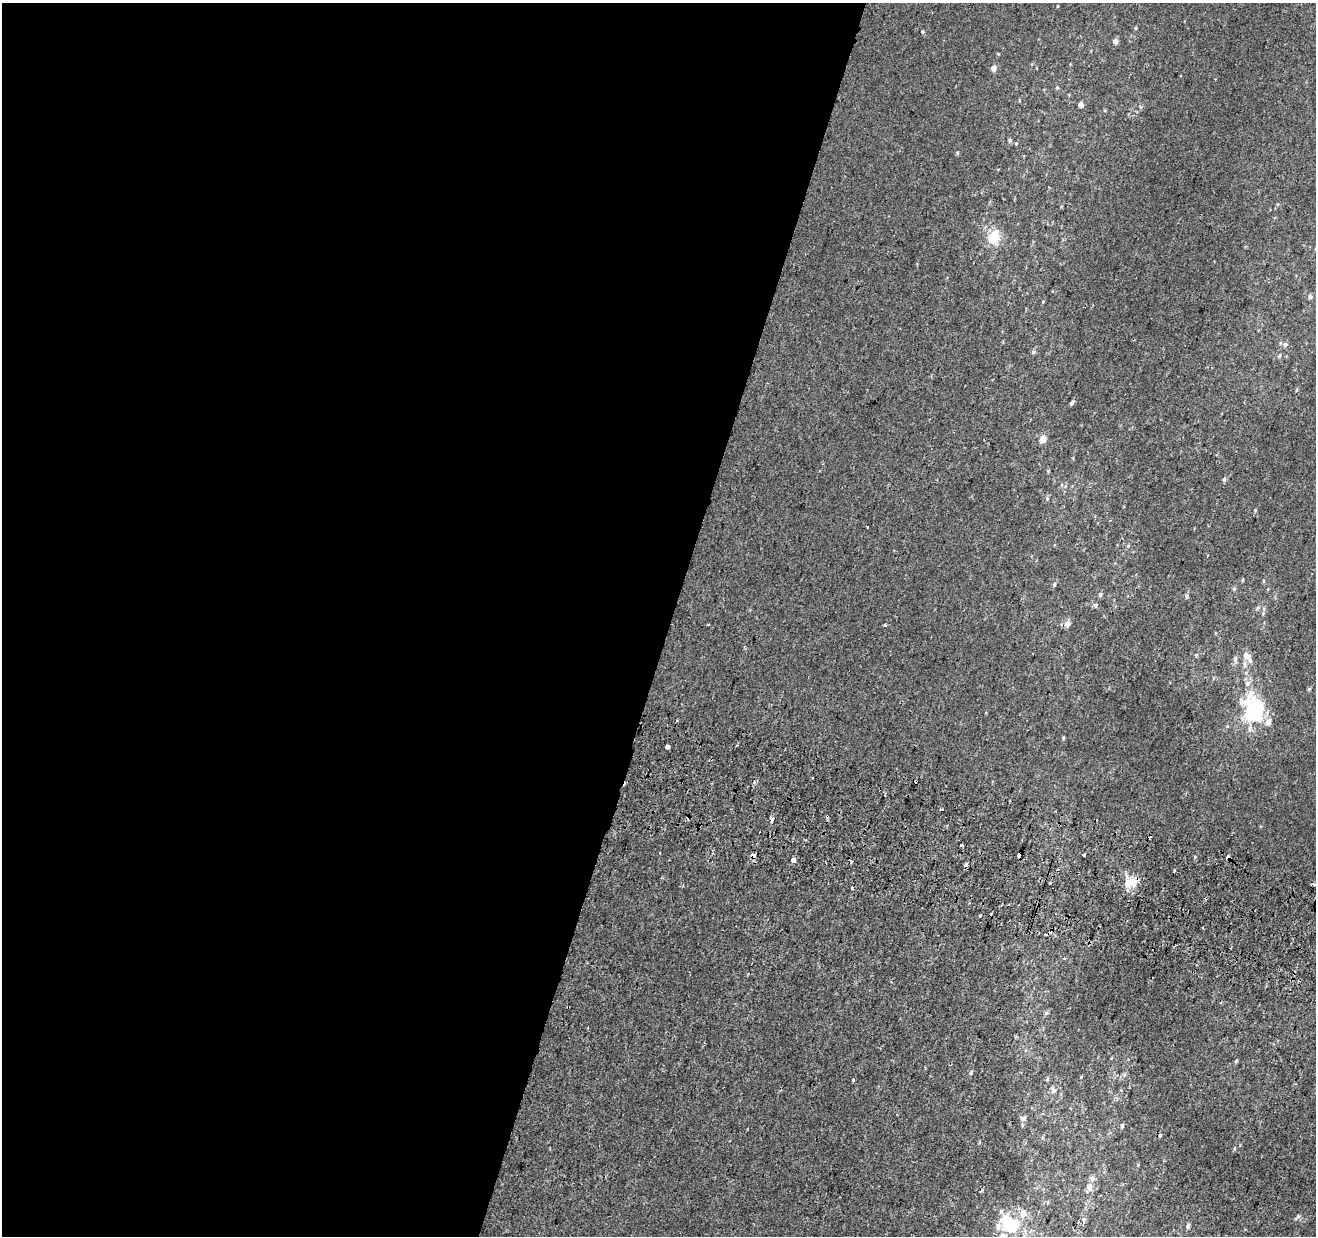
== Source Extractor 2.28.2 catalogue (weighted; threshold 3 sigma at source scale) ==
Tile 5 of 4 x 4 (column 1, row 2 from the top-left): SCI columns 25-1338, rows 2791-4024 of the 5293 x 5519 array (HDU 1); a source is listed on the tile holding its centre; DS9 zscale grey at full resolution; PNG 1318 x 1238 px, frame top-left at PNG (2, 3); no overlay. Shown black and unused: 51% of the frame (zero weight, under 2 of 3 exposures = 2% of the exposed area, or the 3 px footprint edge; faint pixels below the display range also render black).
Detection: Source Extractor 2.28.2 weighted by HDU 2 'WHT'; one run over the whole footprint, this tile lists its part. Background 0.00152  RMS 0.0029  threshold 0.0131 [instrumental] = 3 sigma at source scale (4.5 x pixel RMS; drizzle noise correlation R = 1.50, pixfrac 1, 0.0396/0.0396 arcsec/px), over >= 5 px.
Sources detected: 82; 1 inside a brighter object's white glare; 10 cosmic-ray / hot-pixel residue — not listed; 2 inside a brighter listed object's ellipse — not listed separately; the other 69 listed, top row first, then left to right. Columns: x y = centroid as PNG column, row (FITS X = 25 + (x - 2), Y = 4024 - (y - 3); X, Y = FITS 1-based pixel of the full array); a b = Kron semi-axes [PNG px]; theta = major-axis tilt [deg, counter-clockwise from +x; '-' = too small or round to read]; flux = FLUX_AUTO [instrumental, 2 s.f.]
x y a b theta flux
1136 28 4 4 - 0.29
922 32 4 3 - 0.32
1115 41 5 5 - 1.2
993 68 5 5 - 1.7
1081 105 5 4 - 1.2
1010 140 5 4 - 0.45
957 153 5 3 - 0.28
994 237 13 10 60 6
1310 296 6 6 - 0.8
1043 301 4 3 - 0.19
1093 305 3 2 - 0.22
1285 344 7 6 - 0.76
1033 352 6 5 - 0.47
1072 402 6 4 42 0.69
1043 439 10 8 84 1.6
1224 479 6 5 - 0.51
867 527 2 2 - 0.28
1128 546 5 4 - 0.36
1207 556 3 2 - 0.21
1243 579 6 3 71 0.28
1054 584 5 4 - 0.4
1234 589 5 5 - 0.4
1100 594 6 5 - 0.48
1186 596 5 4 - 0.57
1095 605 6 6 - 0.63
1258 608 6 4 2 0.48
708 624 3 2 - 0.32
1067 624 8 7 - 1.3
885 625 4 3 - 0.41
1246 656 10 9 - 2
1235 658 7 5 82 0.62
1248 683 8 7 - 1.1
1257 714 30 18 -59 25
1063 738 4 4 - 0.3
668 747 4 3 - 66
942 809 3 3 - 1.7
827 816 4 3 - 0.66
772 819 4 3 - 2.6
961 845 4 3 - 2.1
1083 854 3 3 - 1.5
1019 855 3 3 - 5
753 856 4 4 - 2.1
793 860 4 4 - 5.3
851 861 4 3 - 0.47
966 864 3 3 - 1.8
1174 870 3 3 - 1.9
1131 882 18 13 -5 4.3
1050 883 3 3 - 1.2
990 913 3 3 - 1
980 915 3 3 - 0.32
1203 928 3 2 - 0.4
1064 958 4 3 - 0.61
1046 1013 6 5 - 0.5
1236 1061 6 4 46 0.31
971 1073 6 4 71 0.42
853 1080 3 3 - 0.42
1053 1090 9 8 - 1
1023 1118 7 6 - 0.89
1122 1126 5 3 - 0.56
1160 1136 4 3 - 0.28
1138 1165 5 3 - 0.29
1092 1178 7 7 - 0.84
1089 1187 9 7 -88 1.5
1023 1213 8 7 - 2.4
1298 1216 8 5 36 0.53
1084 1220 10 5 -84 0.66
1009 1224 16 12 -24 19
1188 1226 6 4 73 0.74
1002 1236 9 8 - 1.5
Overlapping masked pixels (flux is a lower limit): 4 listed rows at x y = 827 816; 772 819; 1019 855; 753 856
Isophote crosses this tile's border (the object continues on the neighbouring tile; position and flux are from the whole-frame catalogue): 1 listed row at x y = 1002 1236
Unlisted compact peaks at least as high as the median listed source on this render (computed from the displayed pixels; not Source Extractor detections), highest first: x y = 1195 857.